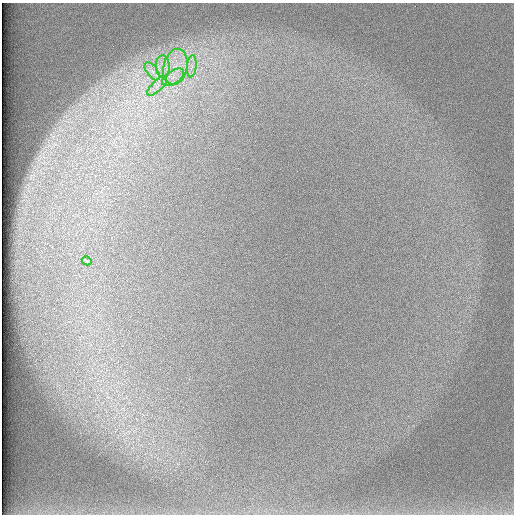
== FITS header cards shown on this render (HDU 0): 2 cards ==
NAXIS1  =                  512 /
NAXIS2  =                  512 /

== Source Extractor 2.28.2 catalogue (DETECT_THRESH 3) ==
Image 512 x 512 px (HDU 0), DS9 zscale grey, 1 PNG px = 1 image px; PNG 516 x 516 px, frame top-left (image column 1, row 512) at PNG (2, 3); each listed source drawn as its Kron ellipse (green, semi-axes under 4 px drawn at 4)
Background 97.3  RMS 2.9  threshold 8.69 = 3 sigma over >= 5 px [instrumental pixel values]
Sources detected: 7; all 7 listed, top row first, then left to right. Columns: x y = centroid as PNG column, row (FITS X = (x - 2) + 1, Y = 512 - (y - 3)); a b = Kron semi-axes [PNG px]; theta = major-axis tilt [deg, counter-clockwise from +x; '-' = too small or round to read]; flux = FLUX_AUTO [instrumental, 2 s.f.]
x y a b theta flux
192 66 11 4 84 1000
163 67 11 7 -87 1700
175 67 18 12 77 4600
152 71 10 5 -54 1100
173 77 12 6 33 1600
157 86 13 5 45 1300
87 261 5 3 - 3700